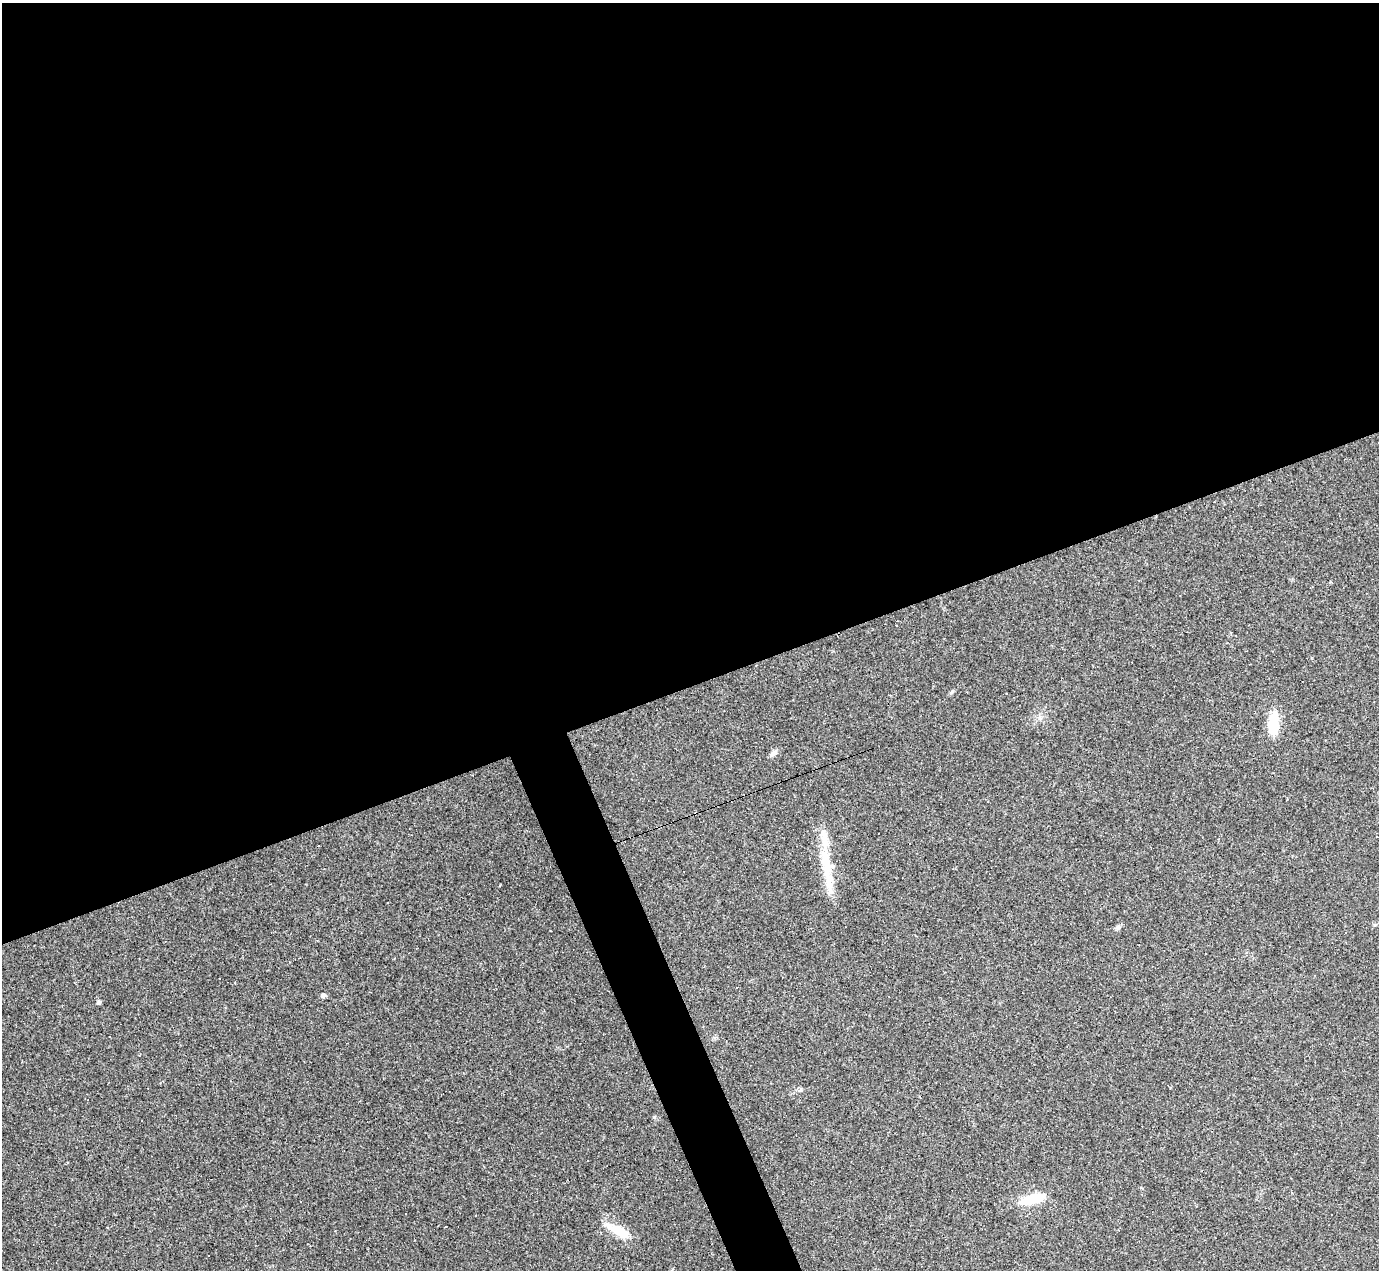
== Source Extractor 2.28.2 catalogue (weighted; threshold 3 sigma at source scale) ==
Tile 2 of 4 x 4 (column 2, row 1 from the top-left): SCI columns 1378-2754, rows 4080-5347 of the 5508 x 5495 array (HDU 1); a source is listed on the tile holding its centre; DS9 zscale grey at full resolution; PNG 1381 x 1272 px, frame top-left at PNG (2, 3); no overlay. Shown black and unused: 56% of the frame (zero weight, under 3 of 4 exposures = <1% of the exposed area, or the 3 px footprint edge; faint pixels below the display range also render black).
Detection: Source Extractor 2.28.2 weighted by HDU 2 'WHT'; one run over the whole footprint, this tile lists its part. Background 0.232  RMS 0.0082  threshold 0.0367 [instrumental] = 3 sigma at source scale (4.5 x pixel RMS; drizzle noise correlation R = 1.50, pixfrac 1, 0.05/0.05 arcsec/px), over >= 5 px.
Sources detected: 25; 1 inside a brighter object's white glare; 12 cosmic-ray / hot-pixel residue — not listed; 2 inside a brighter listed object's ellipse — not listed separately; the other 10 listed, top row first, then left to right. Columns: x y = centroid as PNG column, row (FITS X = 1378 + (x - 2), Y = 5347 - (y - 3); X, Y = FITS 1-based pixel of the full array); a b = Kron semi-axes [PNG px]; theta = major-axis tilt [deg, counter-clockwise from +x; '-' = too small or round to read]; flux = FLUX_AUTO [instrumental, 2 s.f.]
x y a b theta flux
896 626 3 2 - 0.78
952 692 7 4 57 1.3
1273 724 26 11 87 20
774 753 12 6 36 2.8
827 869 29 11 -86 18
1118 928 7 6 - 1.8
323 995 5 5 - 2.4
99 1002 5 4 - 1.7
1032 1199 26 9 16 25
619 1231 23 10 -30 21
Unlisted compact peaks at least as high as the median listed source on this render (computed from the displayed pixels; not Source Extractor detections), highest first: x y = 654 1117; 801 1090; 500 885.